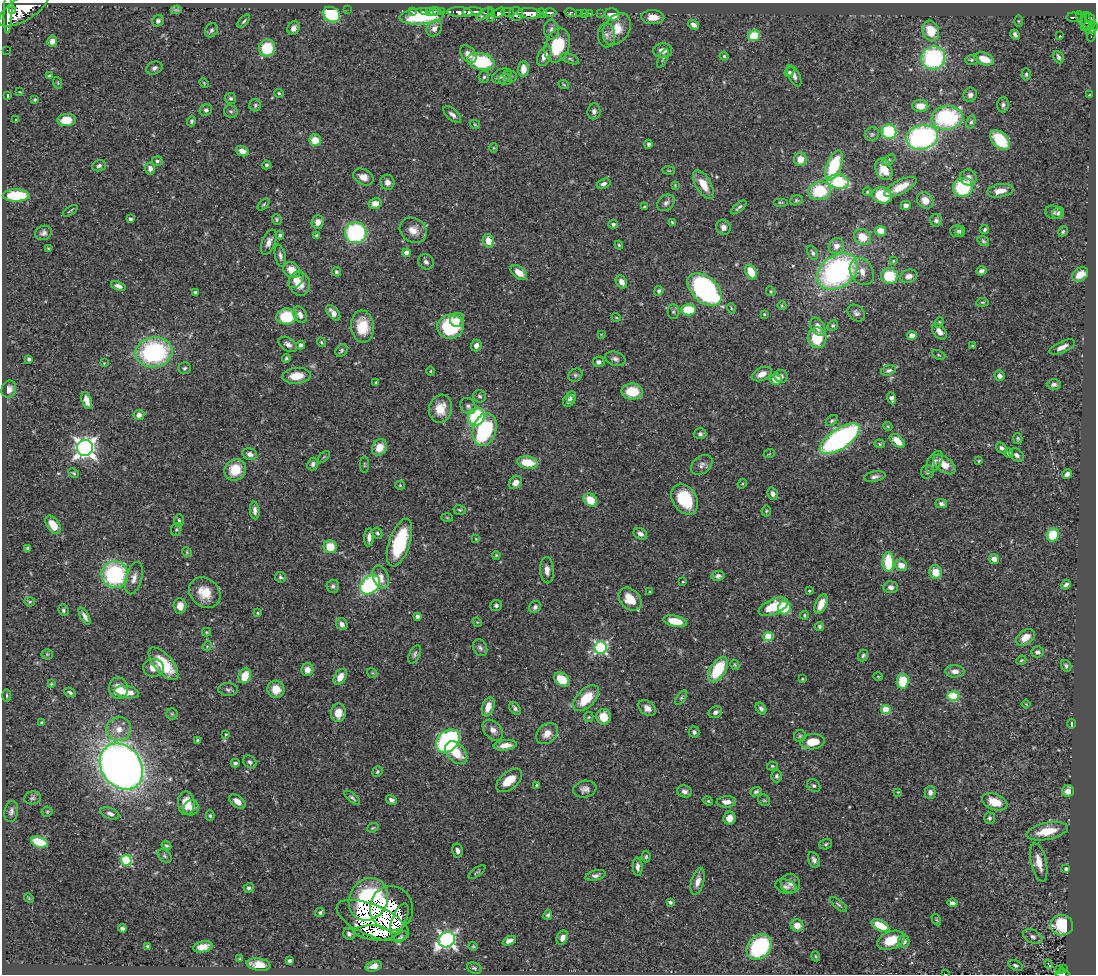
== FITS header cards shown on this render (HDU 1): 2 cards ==
NAXIS1  =                 1094
NAXIS2  =                  972

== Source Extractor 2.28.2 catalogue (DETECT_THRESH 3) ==
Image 1094 x 972 px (HDU 1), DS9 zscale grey, 1 PNG px = 1 image px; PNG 1098 x 976 px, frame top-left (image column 1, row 972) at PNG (2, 3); each listed source drawn as its Kron ellipse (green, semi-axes under 4 px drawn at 4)
Background 0.454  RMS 0.02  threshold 0.0615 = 3 sigma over >= 5 px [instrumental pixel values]
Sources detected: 482; all 482 listed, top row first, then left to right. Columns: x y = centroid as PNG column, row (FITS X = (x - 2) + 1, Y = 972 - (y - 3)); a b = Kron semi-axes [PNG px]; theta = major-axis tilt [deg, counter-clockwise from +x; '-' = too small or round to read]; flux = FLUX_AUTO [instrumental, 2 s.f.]
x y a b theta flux
24 8 28 12 32 3400
12 10 3 3 - 840
176 10 5 2 - 2.1
348 10 2 2 - 4.3
412 11 3 2 - 4.1
424 11 3 3 - 5.3
430 11 3 3 - 7.4
435 11 6 3 11 18
8 12 21 4 88 1200
441 12 3 2 - 18
460 12 12 5 -2 760
473 12 11 4 1 610
508 12 6 4 -9 190
491 13 3 3 - 43
499 13 7 4 34 280
529 13 12 5 -3 1200
542 13 5 4 - 400
550 13 7 4 -1 300
570 13 6 3 -13 88
580 13 3 3 - 30
584 13 3 2 - 5.3
590 13 3 3 - 15
601 13 2 2 - 5
331 14 9 7 -28 110
485 14 9 4 32 99
516 14 7 6 - 400
612 14 7 6 - 28
421 16 22 8 4 87
653 17 11 7 -2 15
1074 17 7 4 -2 95
490 18 3 3 - 51
1081 19 7 3 -73 96
1091 19 7 4 -64 300
158 21 6 5 - 4.2
244 21 8 3 49 2.3
1018 21 5 3 - 1.3
1086 22 9 3 -88 120
693 25 6 4 -33 5.9
1088 26 7 4 28 94
294 28 7 5 65 6.9
434 28 8 7 - 8.8
1091 28 7 3 40 58
617 29 17 12 58 25
211 30 7 6 - 3.2
551 30 9 7 -85 5.3
931 31 10 8 -72 32
607 35 12 8 -89 7
1015 35 5 3 - 4.2
1091 35 6 3 77 23
754 36 6 5 - 42
1060 36 3 2 - 1.3
52 41 5 5 - 8.1
557 45 17 12 70 62
267 48 8 8 - 55
7 50 2 2 - 4.9
663 50 9 7 4 11
468 54 10 6 -49 9.4
544 56 11 6 65 12
724 56 4 4 - 1.8
1059 57 6 5 - 4.4
663 58 10 3 66 2.3
933 58 12 11 - 170
570 59 9 4 -20 3.1
984 59 10 6 -18 20
972 60 6 5 - 2.3
481 61 14 8 -12 100
154 68 8 6 24 4.5
523 69 8 5 88 14
789 72 5 4 - 1.9
1026 74 6 4 88 2.3
49 76 4 3 - 1.7
502 76 10 7 22 6.3
510 76 7 5 -14 3
794 76 11 5 -63 6.5
484 77 6 5 - 2.5
505 79 6 5 - 2.4
58 83 6 3 -72 1.5
204 83 5 3 - 1.4
564 85 5 3 - 1.3
20 92 4 2 - 1.1
279 93 4 4 - 1.6
7 95 4 2 - 1.6
970 95 7 6 - 5.3
1089 95 4 3 - 0.91
231 98 5 5 - 2.8
35 100 4 3 - 1.6
255 105 6 6 - 2.8
1003 105 7 5 87 3.9
920 106 8 6 -2 15
206 110 6 5 - 3.4
231 111 7 6 - 2.7
594 111 8 6 86 4.7
452 115 11 5 -43 5.9
947 118 16 12 8 150
16 120 3 2 - 1.2
67 120 9 6 4 28
192 121 5 4 - 2.6
971 122 7 4 75 2.9
475 124 5 4 - 1.5
889 132 7 7 - 80
872 134 7 6 - 3.5
922 137 16 12 13 290
315 140 6 5 - 21
1000 140 12 7 -45 68
649 144 4 4 - 2.9
493 148 5 3 - 1.3
242 151 6 5 - 9.2
800 159 7 6 - 15
889 160 8 4 36 2.6
157 161 5 4 - 2.9
266 165 4 4 - 2.2
834 165 16 7 69 85
99 166 7 5 20 3.6
150 168 6 5 - 6.7
884 169 11 8 -66 30
669 170 6 3 -9 1.5
363 177 11 7 -26 13
968 177 8 8 - 8.4
387 182 7 7 - 8.1
838 182 11 7 -9 82
604 184 7 4 19 4.6
675 185 3 3 - 1.2
703 185 16 7 -59 20
900 187 18 7 27 21
963 187 10 9 - 84
820 191 11 9 14 60
1000 191 13 6 10 15
867 192 4 3 - 1.5
16 195 13 6 0 68
882 195 10 8 -15 54
796 200 6 5 - 2.1
925 200 9 7 -43 14
780 202 7 3 0 1.6
375 203 6 5 - 13
666 203 9 7 42 5.5
264 204 7 3 45 1.8
906 205 5 4 - 5.3
644 207 3 3 - 1.5
739 207 9 3 40 3.1
70 211 8 2 34 1.6
1053 212 8 6 -12 4.5
1058 213 6 5 - 4
130 219 4 3 - 3.8
277 219 5 4 - 2.1
936 220 6 6 - 4.4
318 222 7 6 - 9.9
672 222 4 4 - 1.3
613 224 5 4 - 3.7
723 227 7 7 - 7.7
984 229 4 3 - 2.4
413 230 14 12 -34 16
881 231 5 5 - 19
957 231 6 6 - 3.3
961 231 5 4 - 3.3
1063 231 5 4 - 2.4
43 233 8 7 - 4.9
356 233 11 10 - 180
280 235 4 4 - 2.4
316 235 3 2 - 1.4
862 237 9 7 -37 26
488 241 7 5 -64 16
983 241 6 4 -33 2.3
269 242 13 6 68 8.7
619 245 4 3 - 1.6
836 246 8 7 - 11
48 248 4 3 - 1.4
407 253 4 4 - 14
813 253 7 4 -63 3.3
280 256 11 5 -77 5.1
893 261 3 3 - 1.3
426 262 8 7 - 5.1
292 270 9 7 -37 17
837 271 22 16 35 310
862 271 14 11 -55 14
981 271 5 4 - 4.4
336 272 5 4 - 2.1
751 272 8 5 -61 28
519 273 9 6 -38 15
1080 274 8 6 35 20
889 276 8 8 - 51
909 276 9 6 15 8.9
296 280 10 6 50 9.3
621 282 7 5 -58 9.2
299 284 12 10 -74 17
118 286 7 4 -21 4.8
705 289 20 12 -42 280
659 291 5 4 - 3
771 291 5 4 - 1.8
195 292 4 3 - 2.4
982 302 6 4 6 2.1
782 306 4 3 - 1.2
731 308 5 3 - 1.4
689 310 7 5 0 46
673 312 7 5 -89 2.9
333 313 9 5 -51 8.5
856 313 10 7 -43 5.1
764 314 4 3 - 1.5
300 315 9 6 -58 9
287 317 10 8 8 62
616 317 4 3 - 1.1
457 320 7 7 - 9.9
939 322 5 4 - 1.9
833 325 5 5 - 2.4
362 327 16 11 -85 38
450 327 13 12 - 98
818 327 10 6 -61 11
939 332 9 6 -52 11
601 334 4 2 - 0.95
912 336 4 4 - 18
817 338 10 9 - 43
322 342 5 3 - 1.7
288 344 10 6 -32 6.4
301 345 4 4 - 5.2
476 345 6 5 - 7
973 346 3 3 - 1.7
1062 347 14 5 25 8.9
342 350 7 5 49 2.8
154 352 18 15 8 190
939 355 7 4 -26 1.7
286 358 4 3 - 2.2
29 359 4 3 - 3.7
615 359 10 7 -18 5.6
599 362 6 5 - 4.7
104 363 3 3 - 0.81
185 368 6 6 - 2.8
888 370 8 5 16 3.6
431 371 4 3 - 1.3
762 374 11 6 24 11
575 375 7 6 - 3.3
296 376 14 8 5 22
781 376 6 6 - 4.7
999 376 5 5 - 5.3
776 379 6 5 - 18
376 383 4 3 - 1.6
1054 384 7 5 -4 5
9 389 9 7 71 7.8
632 391 11 8 -1 40
479 396 6 6 - 3.5
571 397 6 5 - 5.6
891 398 6 4 -69 4.4
87 400 9 4 -74 13
569 401 6 5 - 6.4
468 406 8 7 - 4.9
440 409 14 11 76 22
139 415 5 5 - 7.4
476 417 9 8 - 93
832 421 7 4 40 2.6
888 426 4 4 - 1.5
485 430 17 11 74 130
700 434 6 5 - 3.6
1018 438 5 4 - 1.9
840 439 23 10 34 350
897 441 9 5 -41 19
880 444 5 4 - 1.5
379 447 8 7 - 18
85 448 8 8 - 860
1002 448 6 4 -38 4.4
1009 453 5 4 - 4.3
250 454 7 5 -13 6.7
769 454 6 3 19 1.3
1017 455 8 5 -36 5.2
324 457 7 2 45 1.2
979 461 3 3 - 1.2
934 462 12 6 59 5.7
527 463 10 6 -8 37
313 464 6 5 - 4
944 464 13 7 -38 16
364 465 8 4 -90 1.9
702 465 12 8 39 6.3
235 470 11 10 - 33
928 472 7 6 - 3.7
74 473 5 4 - 1.9
1067 474 5 4 - 6
875 477 11 5 10 4.6
515 483 7 6 - 9.7
742 484 5 4 - 1.6
400 485 5 4 - 1.7
773 494 6 5 - 5.7
685 499 16 12 -59 63
590 500 7 6 - 30
941 504 6 4 -13 4
460 510 6 4 -15 2.2
255 511 9 5 -85 5.5
766 511 5 5 - 2
447 518 6 4 -2 1.3
179 520 6 5 - 2.6
53 525 10 6 -54 23
176 529 6 5 - 2.2
377 533 6 4 -62 2.3
640 534 7 5 -27 5.7
1053 535 6 6 - 43
369 537 9 4 86 6.9
476 539 3 2 - 1
400 543 25 10 71 100
330 547 6 6 - 30
28 548 3 3 - 2.3
187 552 5 4 - 1.7
496 555 4 3 - 1.5
994 559 5 5 - 5.4
888 562 10 6 -88 57
901 565 6 5 - 14
547 570 13 7 -87 9.3
936 572 7 6 - 22
115 574 13 13 - 150
718 576 7 5 11 4.2
280 577 5 5 - 3.1
381 577 12 7 -68 11
134 578 17 8 74 9.9
683 582 4 2 - 1
370 585 11 8 40 190
1066 585 5 4 - 3.5
333 586 6 6 - 3.5
891 587 7 6 - 6.7
809 591 4 3 - 1.5
650 592 3 3 - 1.4
205 593 17 14 -42 27
630 599 13 9 -47 28
30 602 5 4 - 1.8
821 604 10 5 66 17
496 605 6 5 - 3.3
180 606 8 6 -87 12
535 607 6 5 - 4.5
773 607 15 7 23 48
784 608 7 6 - 55
63 610 6 5 - 2.7
258 613 4 3 - 1.4
804 615 4 3 - 1.7
85 616 9 4 -62 6
417 616 4 3 - 3.9
675 621 12 5 -12 29
477 622 5 4 - 1.4
342 624 6 5 - 5.7
819 626 4 4 - 2.9
206 632 4 4 - 1.6
768 637 5 4 - 62
1025 637 10 7 36 17
207 646 5 4 - 1.7
480 648 9 6 -62 4.2
601 648 6 6 - 240
1038 652 6 5 - 5.4
47 654 5 5 - 1.9
415 654 10 5 64 3.6
863 656 6 5 - 2.6
1021 660 5 4 - 2
163 664 20 9 -49 53
735 665 5 3 - 1.5
1066 666 6 5 - 3.2
154 668 10 9 - 13
307 670 6 6 - 9
718 670 14 7 59 71
955 671 9 6 -2 8.4
372 673 5 3 - 1.3
245 676 7 6 - 28
878 676 5 3 - 1.2
340 677 8 5 60 15
802 679 3 2 - 1.3
562 680 8 6 -37 34
903 681 7 6 - 43
51 684 3 3 - 1.5
119 688 11 9 -80 26
276 689 9 8 - 20
228 690 10 6 -2 4.1
70 692 6 4 -26 2.9
127 692 12 6 -9 22
7 695 6 3 -90 1.9
953 696 5 5 - 83
586 698 16 9 45 39
681 698 8 4 54 2.7
1026 704 4 3 - 1.1
488 707 10 6 72 15
515 708 7 5 -51 3.8
647 708 10 7 -40 9.2
761 708 6 4 -55 4
886 709 5 4 - 39
715 712 7 5 32 5
338 713 9 7 84 17
172 714 5 5 - 2.1
589 717 5 4 - 1.6
604 717 8 7 - 25
42 722 4 3 - 1.7
1071 724 5 2 - 1.8
119 729 12 12 - 16
493 730 12 8 -47 8.7
694 732 5 5 - 4.3
226 734 3 3 - 1.3
547 734 12 9 41 13
800 736 6 6 - 2.4
198 740 4 3 - 3.6
448 741 13 10 44 240
813 742 12 7 6 27
505 745 11 5 7 13
456 753 13 9 -47 30
250 762 7 5 -39 3.9
235 763 4 3 - 2.7
121 766 25 20 -53 1400
772 766 5 4 - 1.9
377 772 5 4 - 2.4
776 776 6 5 - 3.3
509 780 15 8 39 26
537 785 4 3 - 3.2
814 786 7 5 -41 3.1
585 789 12 8 11 7.1
684 791 7 6 - 5.4
1068 791 6 6 - 8.8
756 792 6 4 23 2.9
898 792 4 4 - 1.4
930 792 6 5 - 4.6
32 798 8 6 9 3.8
352 798 10 4 -41 3.1
391 800 6 4 -32 4.7
764 800 6 5 - 2.2
237 801 9 5 -38 9.4
708 801 5 4 - 1.6
726 802 10 5 3 9.5
995 802 13 8 -19 26
186 803 12 8 -90 25
191 808 8 7 - 8.3
11 811 10 7 80 5.2
47 812 5 5 - 1.8
110 813 10 5 -20 5.7
210 816 5 4 - 2.4
730 818 6 6 - 11
989 818 6 5 - 2.9
373 828 6 4 22 1.9
1047 831 21 8 11 34
39 842 8 5 -17 56
826 844 6 5 - 2.5
166 846 5 4 - 2.2
458 851 7 5 -78 5.3
164 856 8 5 -42 2.7
646 857 6 4 87 2.4
126 860 5 5 - 130
814 860 8 5 -66 4.6
1039 862 19 7 -77 16
638 867 9 5 -87 6.1
1066 869 3 3 - 3.8
477 872 10 2 37 1.7
596 875 10 5 15 4.8
698 881 14 6 75 9.7
790 883 10 9 - 7.7
786 887 11 7 -17 5.4
249 888 5 4 - 3.2
29 898 5 4 - 1.5
368 899 22 19 60 260
670 902 4 3 - 2.8
952 903 5 4 - 5.2
838 904 10 4 -40 2.6
391 908 22 21 - 160
320 912 5 4 - 2.9
548 915 5 4 - 2.4
399 919 16 7 66 35
936 919 6 3 -60 1.7
373 920 38 15 -23 220
797 925 6 6 - 15
1062 925 11 10 - 67
880 926 10 5 -26 34
122 928 4 4 - 4.1
374 933 19 7 -6 31
349 934 6 5 - 4.1
401 937 7 4 34 2.8
1033 937 10 6 -23 5.9
562 938 7 5 64 7.8
447 940 8 7 - 500
891 940 14 8 21 32
509 941 7 4 25 6.6
904 941 6 5 - 7.8
148 946 3 3 - 2.3
473 946 4 4 - 1.5
203 947 10 5 12 12
759 947 14 11 50 130
816 956 5 3 - 1.5
240 959 3 3 - 1.4
290 961 4 3 - 3.1
1048 964 5 3 - 4
258 965 12 6 -8 16
1015 965 8 5 -27 3.3
374 966 8 5 14 9.4
474 968 7 5 -20 2.7
1060 969 4 3 - 9.2
1064 969 2 2 - 6.1
1062 973 7 2 0 73
945 974 3 2 - 6.4
At the frame edge (FLAGS 8, measured only in part): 2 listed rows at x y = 1062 973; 945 974